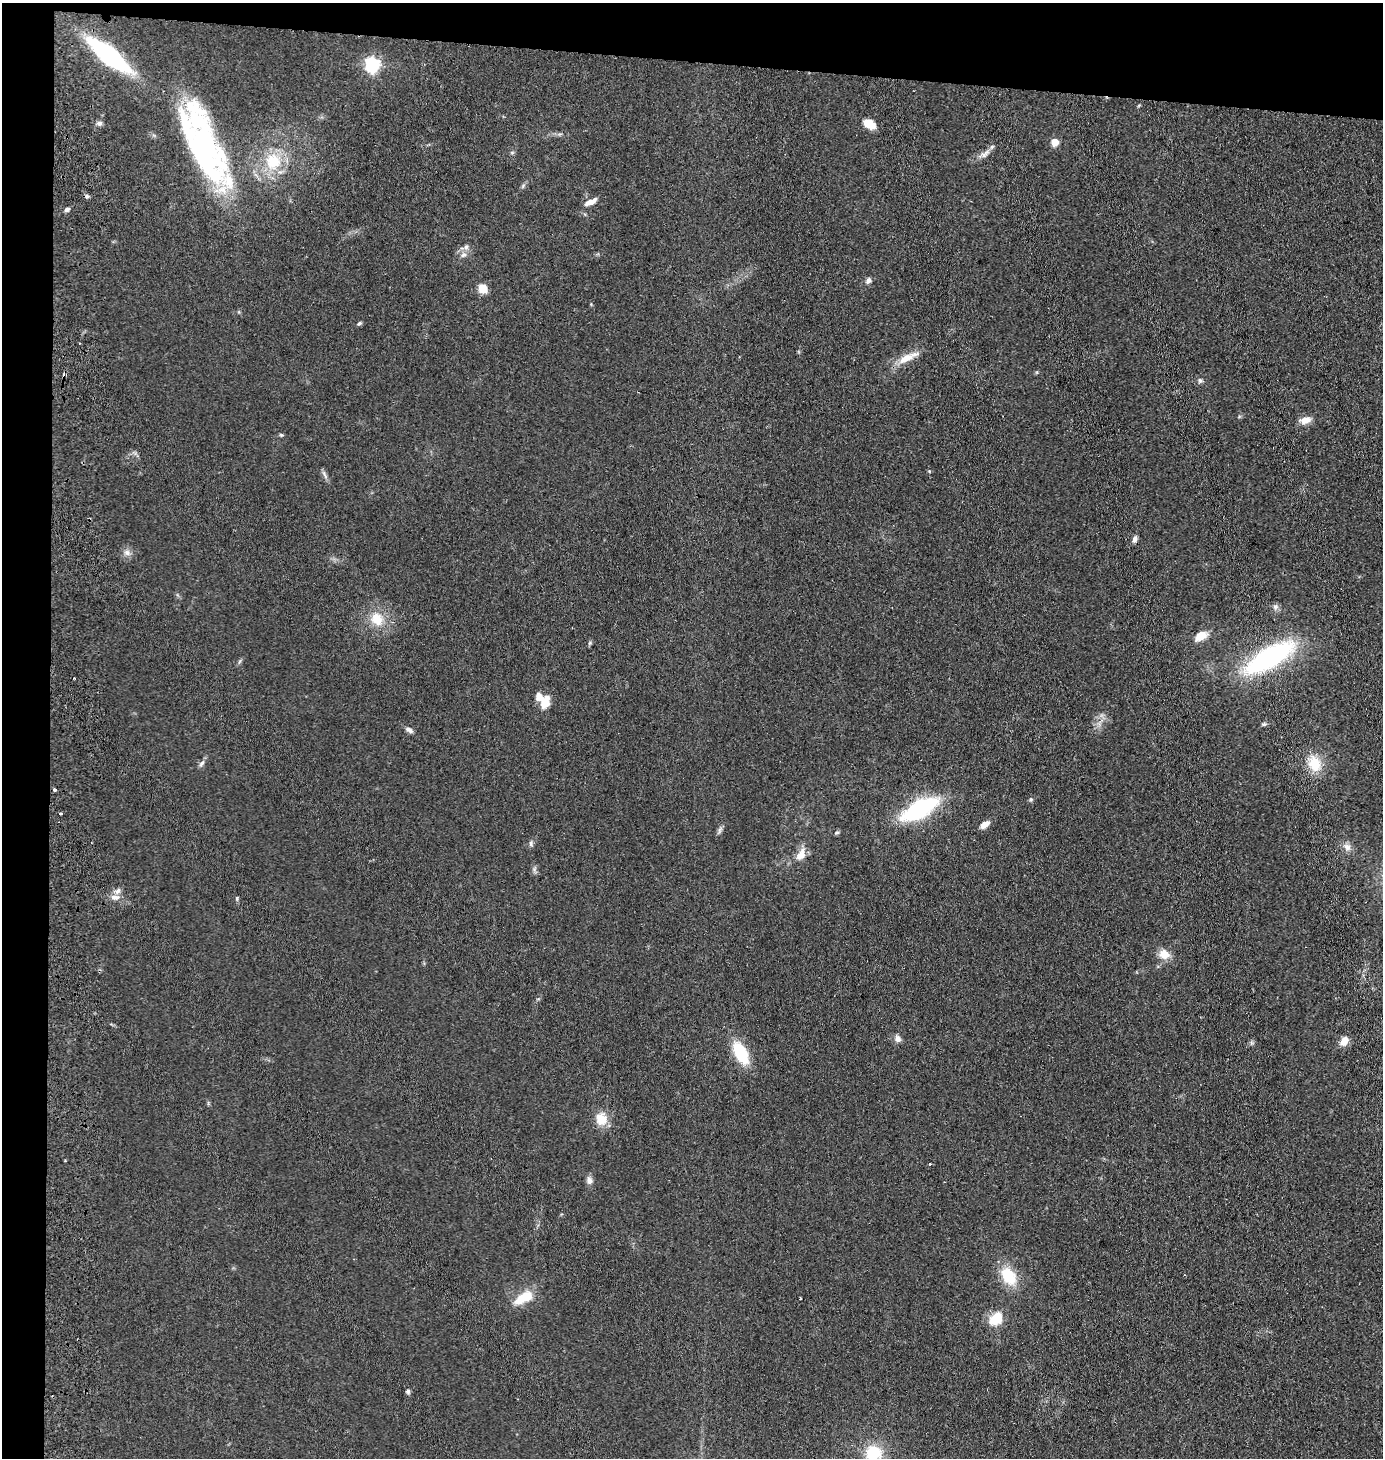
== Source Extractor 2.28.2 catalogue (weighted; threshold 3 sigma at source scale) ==
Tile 1 of 3 x 3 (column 1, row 1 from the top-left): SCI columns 159-1539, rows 2916-4371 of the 4503 x 4376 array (HDU 1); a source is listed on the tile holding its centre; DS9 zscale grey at full resolution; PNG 1385 x 1460 px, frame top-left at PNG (2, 3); no overlay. Shown black and unused: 8% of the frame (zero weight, under 2 of 3 exposures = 3% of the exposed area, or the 3 px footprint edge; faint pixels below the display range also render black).
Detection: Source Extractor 2.28.2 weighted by HDU 2 'WHT'; one run over the whole footprint, this tile lists its part. Background 0.14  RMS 0.011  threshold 0.0495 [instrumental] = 3 sigma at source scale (4.5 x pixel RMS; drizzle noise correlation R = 1.50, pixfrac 1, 0.05/0.05 arcsec/px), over >= 5 px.
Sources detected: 65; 1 inside a brighter object's white glare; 1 cosmic-ray / hot-pixel residue — not listed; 3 inside a brighter listed object's ellipse — not listed separately; the other 60 listed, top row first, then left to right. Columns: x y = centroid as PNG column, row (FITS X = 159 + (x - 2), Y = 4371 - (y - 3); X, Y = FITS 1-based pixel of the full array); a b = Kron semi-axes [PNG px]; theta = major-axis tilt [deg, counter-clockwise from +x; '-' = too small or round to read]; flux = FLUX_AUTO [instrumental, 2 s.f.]
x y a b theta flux
109 55 41 12 -39 160
372 65 6 6 - 280
99 123 7 6 - 3.2
869 124 13 8 -28 16
1055 142 5 5 - 26
206 150 64 41 -57 200
512 152 6 4 0 1.6
985 154 17 7 40 6.6
273 161 22 20 -77 40
87 196 6 4 19 1.8
591 202 15 6 25 8.1
67 209 6 5 - 2.7
466 247 6 6 - 3.1
463 255 9 5 27 3.6
868 280 7 6 - 3.8
483 288 9 8 - 14
359 323 6 4 47 1.7
906 359 26 10 27 16
1200 380 7 5 77 2.4
1305 420 15 9 11 8.9
281 435 5 4 - 1.4
929 471 5 3 - 0.9
325 475 15 4 -64 3.2
1135 539 9 5 75 4
127 552 9 8 - 5
1275 607 9 7 65 3.6
377 619 19 15 -60 23
1201 636 16 9 30 13
590 643 6 4 71 1.5
1269 657 42 15 30 220
545 702 17 10 70 14
1264 724 7 5 21 1.8
409 730 11 6 -35 4.3
202 763 10 4 46 3
1314 763 20 14 -63 27
54 790 3 3 - 4
1031 799 6 4 -70 1.6
919 809 30 13 29 140
60 813 3 3 - 2.7
985 824 11 6 33 8.6
719 830 11 4 79 2.8
837 832 7 3 19 1.6
531 843 8 4 -82 2.1
1347 847 11 9 -48 6.5
801 854 17 10 64 12
115 897 13 8 0 7.2
237 898 7 3 90 1.4
1164 954 14 11 -15 12
898 1039 9 8 - 4.9
1344 1041 12 8 57 10
741 1053 26 12 -62 44
601 1119 16 13 -80 19
930 1164 3 3 - 3.3
589 1180 11 8 -79 4.9
1008 1276 23 15 -53 35
524 1298 23 10 28 27
800 1299 3 2 - 0.83
996 1319 19 13 41 23
408 1392 6 5 - 2.1
873 1453 14 14 - 42
Isophote crosses this tile's border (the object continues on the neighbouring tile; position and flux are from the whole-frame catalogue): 1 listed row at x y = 873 1453